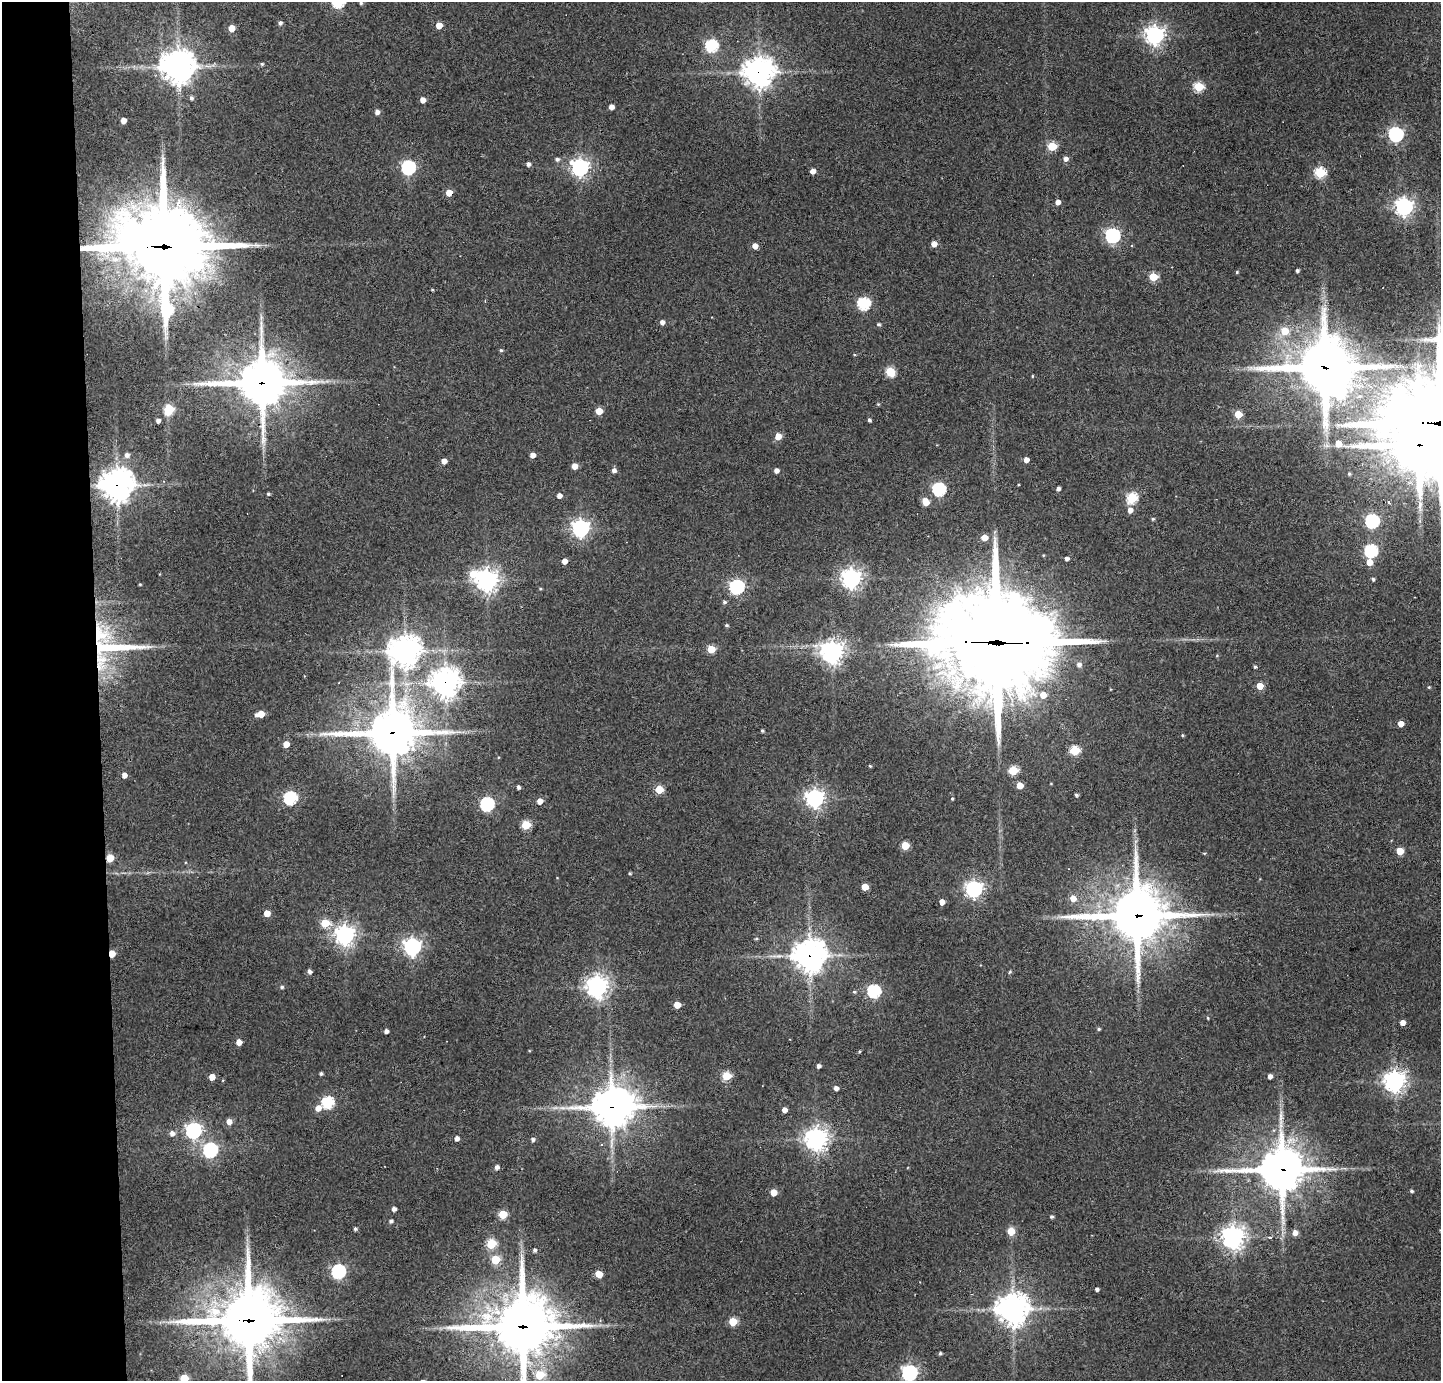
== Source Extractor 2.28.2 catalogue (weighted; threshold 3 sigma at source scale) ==
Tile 4 of 3 x 3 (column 1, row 2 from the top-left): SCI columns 1-1439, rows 1458-2836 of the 4316 x 4291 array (HDU 1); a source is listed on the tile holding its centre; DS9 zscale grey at full resolution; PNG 1443 x 1383 px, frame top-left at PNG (2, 2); no overlay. Shown black and unused: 7% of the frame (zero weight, under 3 of 4 exposures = <1% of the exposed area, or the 3 px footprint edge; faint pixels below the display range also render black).
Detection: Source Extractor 2.28.2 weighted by HDU 2 'WHT'; one run over the whole footprint, this tile lists its part. Background 0.159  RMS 0.007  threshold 0.0314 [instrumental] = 3 sigma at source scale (4.5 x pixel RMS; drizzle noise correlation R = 1.50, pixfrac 1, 0.05/0.05 arcsec/px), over >= 5 px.
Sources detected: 204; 1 too faint to see at this stretch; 1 cosmic-ray / hot-pixel residue — not listed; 3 inside a brighter listed object's ellipse — not listed separately; the other 199 listed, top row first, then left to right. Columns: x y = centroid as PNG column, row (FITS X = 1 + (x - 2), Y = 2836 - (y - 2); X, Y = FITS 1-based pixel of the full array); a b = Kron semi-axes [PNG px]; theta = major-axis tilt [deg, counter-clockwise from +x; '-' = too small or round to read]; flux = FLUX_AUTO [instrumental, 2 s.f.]
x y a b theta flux
361 3 4 4 - 0.97
280 23 5 5 - 1.9
439 25 5 4 - 9.9
231 28 5 5 - 9.5
1155 35 7 7 - 360
711 45 6 6 - 80
262 64 4 4 - 1
178 66 11 11 - 1100
759 72 11 10 - 790
1199 87 5 5 - 41
191 98 5 5 - 1.8
423 100 4 4 - 5.1
611 107 4 4 - 4.6
377 112 5 4 - 3.3
123 121 4 4 - 5.7
1396 134 6 6 - 160
1052 146 5 5 - 30
557 159 5 5 - 2
1066 159 5 5 - 3.6
528 164 4 4 - 2.5
408 167 6 6 - 130
580 167 7 6 - 300
813 171 5 4 - 4.5
1320 172 5 5 - 54
449 193 5 4 - 10
1058 202 4 4 - 4.2
1404 207 7 7 - 310
1113 235 6 6 - 160
934 244 4 4 - 6.1
163 246 33 24 -6 7900
755 246 5 4 - 5.5
1297 271 4 3 - 1.4
1237 272 4 4 - 0.76
1153 277 5 5 - 24
432 290 3 3 - 0.64
864 303 6 6 - 84
167 310 17 7 -86 77
662 322 5 4 - 3.4
879 324 5 4 - 1.1
1285 331 6 6 - 16
501 350 4 4 - 1.2
854 355 4 3 - 0.62
1324 367 19 17 -7 4000
890 372 5 5 - 38
1032 376 4 2 - 0.61
262 382 17 15 2 2800
1337 386 8 7 - 360
878 404 5 3 - 0.69
169 410 6 5 - 43
599 411 5 5 - 12
1238 414 5 5 - 17
869 420 4 3 - 1.6
158 421 4 4 - 2.6
778 436 5 5 - 11
1338 443 5 5 - 6.6
1419 445 20 14 -58 3300
127 455 6 6 - 2.6
533 455 4 4 - 4.9
1026 460 4 4 - 4.8
444 461 4 4 - 4.8
575 466 5 4 - 6.9
614 470 5 5 - 2.7
776 470 4 4 - 3.6
1349 474 3 3 - 0.81
163 481 3 3 - 0.86
117 485 11 11 - 990
939 489 6 6 - 100
1058 489 5 4 - 2.2
268 494 5 4 - 1.1
559 496 4 4 - 3.9
1132 498 5 5 - 64
925 502 7 5 -57 11
1389 503 5 3 - 1
1130 510 5 5 - 4.7
1153 519 4 4 - 0.99
1372 521 6 6 - 130
580 528 7 7 - 300
984 537 5 5 - 9.3
1371 551 6 6 - 94
1067 559 4 4 - 2.7
564 561 4 4 - 6.3
1369 562 5 5 - 8.6
473 574 8 7 - 14
851 578 7 7 - 400
1373 579 5 4 - 1.3
487 580 8 8 - 460
140 584 3 3 - 0.6
737 587 6 6 - 150
540 589 5 3 - 0.67
724 602 5 4 - 1.4
727 625 5 4 - 1
1045 626 7 7 - 220
99 636 37 34 53 58
997 642 45 31 -4 15000
711 649 5 5 - 18
405 651 11 10 - 910
832 652 7 7 - 540
1079 665 5 5 - 2.8
1255 667 4 3 - 1.1
445 682 10 10 - 700
1260 686 5 4 - 13
1429 687 4 4 - 0.72
1043 695 6 6 - 8.8
260 714 6 5 - 12
1401 724 4 4 - 6
762 731 4 3 - 1.1
392 733 18 16 5 3100
1182 735 4 4 - 0.73
286 744 5 4 - 8.1
1075 750 5 5 - 36
870 766 4 3 - 0.81
1013 771 5 5 - 36
124 775 5 4 - 4.2
1020 785 5 5 - 9.6
518 787 4 4 - 1.7
659 789 5 5 - 22
1076 795 4 3 - 1.4
290 798 6 6 - 100
815 798 7 6 - 340
952 799 4 3 - 0.75
540 801 5 4 - 7.1
487 804 6 6 - 120
526 825 5 5 - 31
905 846 5 5 - 23
1400 851 5 5 - 14
110 858 5 5 - 16
630 873 4 4 - 0.82
865 887 5 5 - 11
974 889 7 6 - 270
1073 898 6 5 - 7.3
942 902 4 4 - 6.1
267 913 5 5 - 8.8
1137 915 21 19 8 3200
325 923 5 5 - 25
345 935 7 7 - 420
756 939 5 3 - 0.77
412 947 7 7 - 280
112 954 5 4 - 12
809 955 11 11 - 960
309 971 5 4 - 2.5
1010 972 5 4 - 0.87
282 987 5 5 - 1.4
597 987 8 8 - 420
874 991 6 6 - 95
854 992 5 4 - 0.91
677 1005 5 4 - 9.8
1208 1018 4 4 - 0.63
1403 1023 4 4 - 5.5
1099 1029 5 4 - 1
386 1031 4 4 - 2.8
239 1042 5 4 - 7
859 1051 4 3 - 0.78
818 1066 4 4 - 2.3
321 1074 4 3 - 1.4
726 1076 5 5 - 32
1270 1076 4 4 - 3.4
212 1077 5 4 - 8.3
1394 1081 8 7 - 430
836 1088 4 4 - 3.4
328 1102 6 6 - 75
623 1104 10 8 -13 390
611 1107 13 12 - 1500
318 1108 6 5 - 6
784 1110 4 4 - 4.4
229 1122 5 5 - 5.2
193 1130 7 6 - 210
172 1133 6 6 - 3.7
457 1138 5 4 - 3.2
533 1139 5 4 - 2
816 1139 7 7 - 570
602 1144 4 4 - 0.84
210 1150 6 6 - 140
497 1167 4 4 - 3.8
1281 1169 16 14 2 2500
1411 1191 4 4 - 1.2
773 1192 5 5 - 10
394 1209 4 4 - 2.6
503 1214 5 5 - 25
1052 1217 4 4 - 1.3
391 1221 4 4 - 1.9
355 1229 4 4 - 1.5
1011 1231 5 5 - 20
1295 1233 6 5 - 4.5
1233 1237 8 8 - 410
1270 1237 4 3 - 1.1
491 1244 5 5 - 42
535 1250 4 4 - 1.6
495 1260 5 5 - 27
338 1271 6 6 - 120
598 1274 6 5 - 11
1097 1289 4 3 - 2.1
1013 1309 11 10 - 950
248 1320 24 21 7 3900
733 1321 5 5 - 20
523 1326 23 21 8 3800
940 1353 4 4 - 1.3
909 1373 6 6 - 210
539 1375 6 5 - 25
184 1379 5 5 - 26
Overlapping masked pixels (flux is a lower limit): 18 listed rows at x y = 759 72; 163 246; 1324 367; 262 382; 1419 445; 117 485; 99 636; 997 642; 445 682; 392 733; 110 858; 1137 915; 112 954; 809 955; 611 1107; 1281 1169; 248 1320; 523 1326
Isophote crosses this tile's border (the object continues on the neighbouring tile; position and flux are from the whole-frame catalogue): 5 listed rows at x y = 1419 445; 248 1320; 523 1326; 909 1373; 184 1379